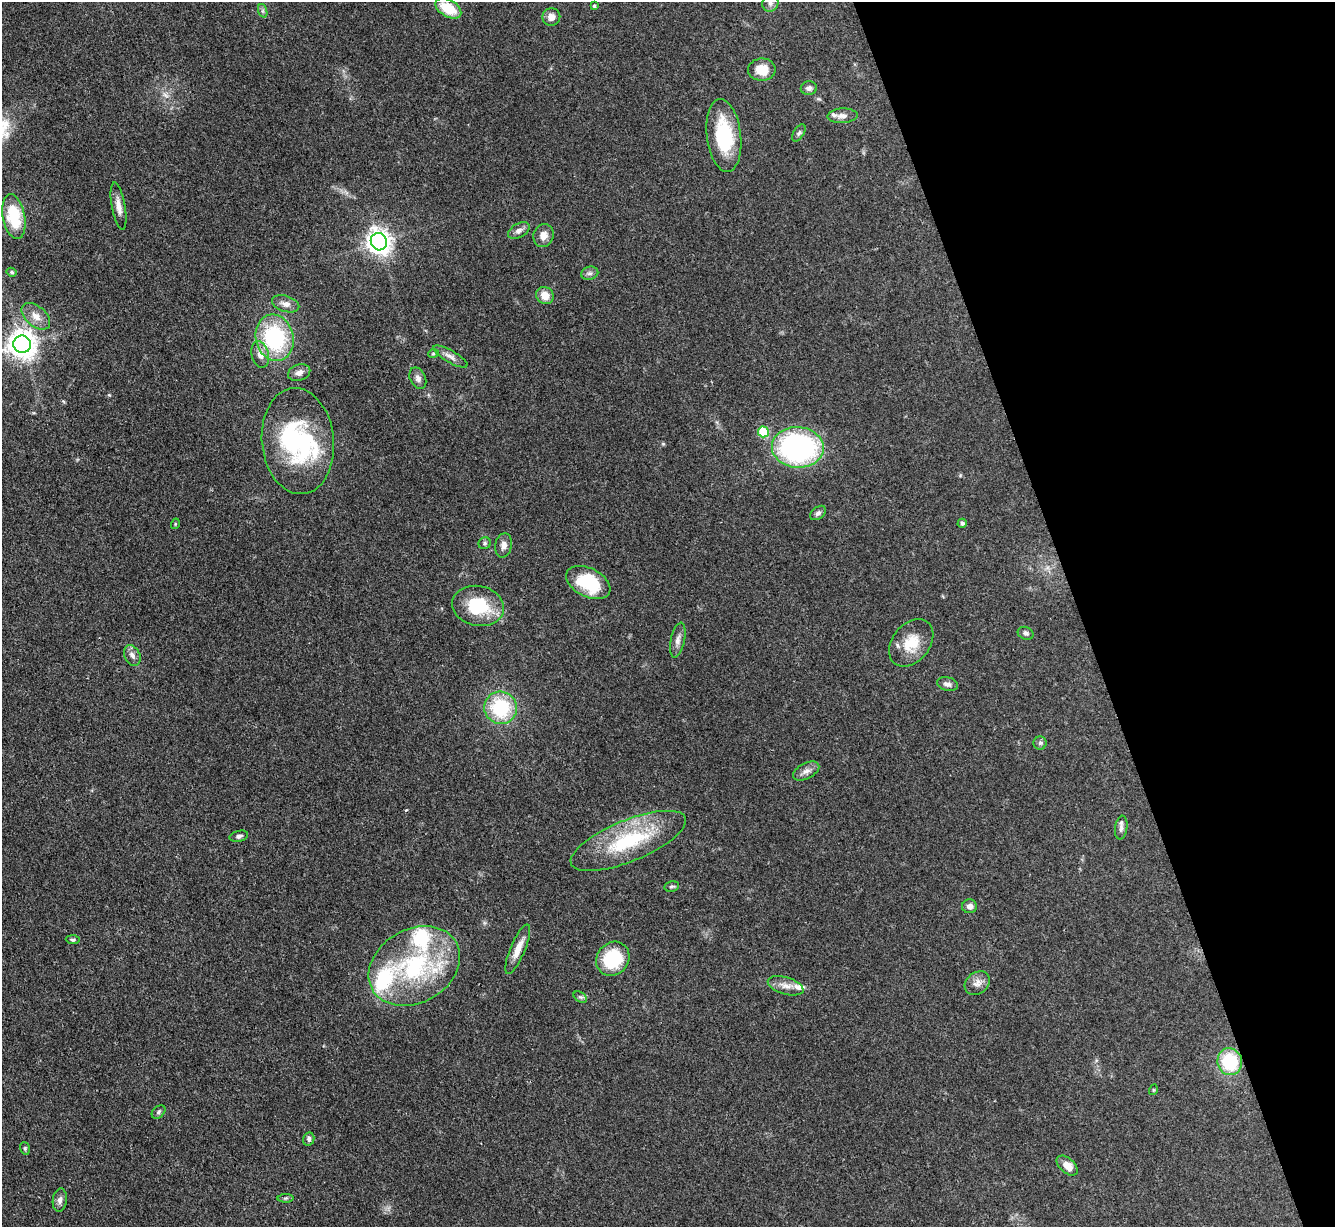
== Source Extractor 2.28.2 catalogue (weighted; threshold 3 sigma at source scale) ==
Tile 12 of 4 x 4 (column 4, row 3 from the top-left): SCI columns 4001-5333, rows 1372-2596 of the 5333 x 5319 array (HDU 1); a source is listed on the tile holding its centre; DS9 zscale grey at full resolution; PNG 1337 x 1229 px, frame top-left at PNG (2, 2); each listed source drawn as its Kron ellipse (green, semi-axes under 4 px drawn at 4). Shown black and unused: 19% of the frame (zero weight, under 3 of 4 exposures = <1% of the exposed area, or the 3 px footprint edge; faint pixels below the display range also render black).
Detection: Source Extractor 2.28.2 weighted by HDU 2 'WHT'; one run over the whole footprint, this tile lists its part. Background 0.085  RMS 0.0061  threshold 0.0275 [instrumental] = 3 sigma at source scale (4.5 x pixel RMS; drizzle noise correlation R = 1.50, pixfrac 1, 0.05/0.05 arcsec/px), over >= 5 px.
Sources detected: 72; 1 inside a brighter object's white glare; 1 cosmic-ray / hot-pixel residue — neither listed nor drawn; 5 inside a brighter listed object's ellipse — not listed separately; the other 65 listed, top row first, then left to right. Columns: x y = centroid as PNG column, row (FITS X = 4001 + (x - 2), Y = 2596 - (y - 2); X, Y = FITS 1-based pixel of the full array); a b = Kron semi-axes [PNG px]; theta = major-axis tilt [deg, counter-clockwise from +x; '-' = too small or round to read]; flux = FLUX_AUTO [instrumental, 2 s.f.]
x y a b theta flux
770 3 8 8 - 2.2
594 6 4 3 - 1.2
448 8 14 8 -31 17
263 11 7 4 -71 1.1
551 17 9 8 - 4.1
762 70 14 11 0 11
809 88 8 6 8 1.8
843 116 15 7 2 3.5
799 133 9 5 58 1.5
724 136 36 17 -83 37
119 206 24 7 -80 5.3
14 217 23 11 -79 27
519 231 12 7 29 2.7
543 235 11 10 - 4.9
379 242 9 8 - 520
11 272 5 4 - 1
590 273 9 6 13 1.9
545 295 9 8 - 6.7
286 304 14 8 -16 3.9
36 316 17 10 -41 5.9
275 338 23 19 -76 61
22 344 9 8 - 710
260 354 13 8 -75 4.9
433 354 5 3 - 0.66
450 356 19 6 -30 3.5
299 373 11 8 18 3.2
418 378 11 7 -64 2.7
763 432 5 5 - 27
298 441 53 36 -84 72
798 447 26 20 -4 120
818 513 9 5 39 1.7
962 523 4 4 - 1.4
175 524 5 3 - 0.6
485 543 6 6 - 1.3
504 545 12 8 78 3.3
588 582 24 14 -26 35
478 606 26 20 -10 31
1026 633 8 6 -20 1.7
678 640 18 7 78 3.6
911 643 26 18 50 16
132 655 11 7 -65 3.2
947 684 10 7 -13 2.6
501 708 16 16 - 39
1040 743 6 6 - 1.4
806 771 14 7 28 3.4
1121 828 12 6 82 2.3
239 836 9 5 13 1.8
628 841 62 20 22 49
672 886 7 5 10 1.2
969 906 7 7 - 2.8
73 940 7 4 -5 1
518 949 26 7 67 7.5
613 959 18 15 50 31
414 966 48 37 29 83
977 983 13 10 38 4.4
786 986 18 8 -17 5.3
580 997 7 4 -32 1.2
1230 1062 13 12 - 31
1153 1090 5 3 - 0.58
159 1112 8 5 43 1.2
309 1139 7 5 78 1.7
25 1148 6 4 -71 0.92
1067 1166 12 7 -42 6.1
286 1198 8 4 1 1
60 1200 12 7 82 2.7
Isophote crosses this tile's border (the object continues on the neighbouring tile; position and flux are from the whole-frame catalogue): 1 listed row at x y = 22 344